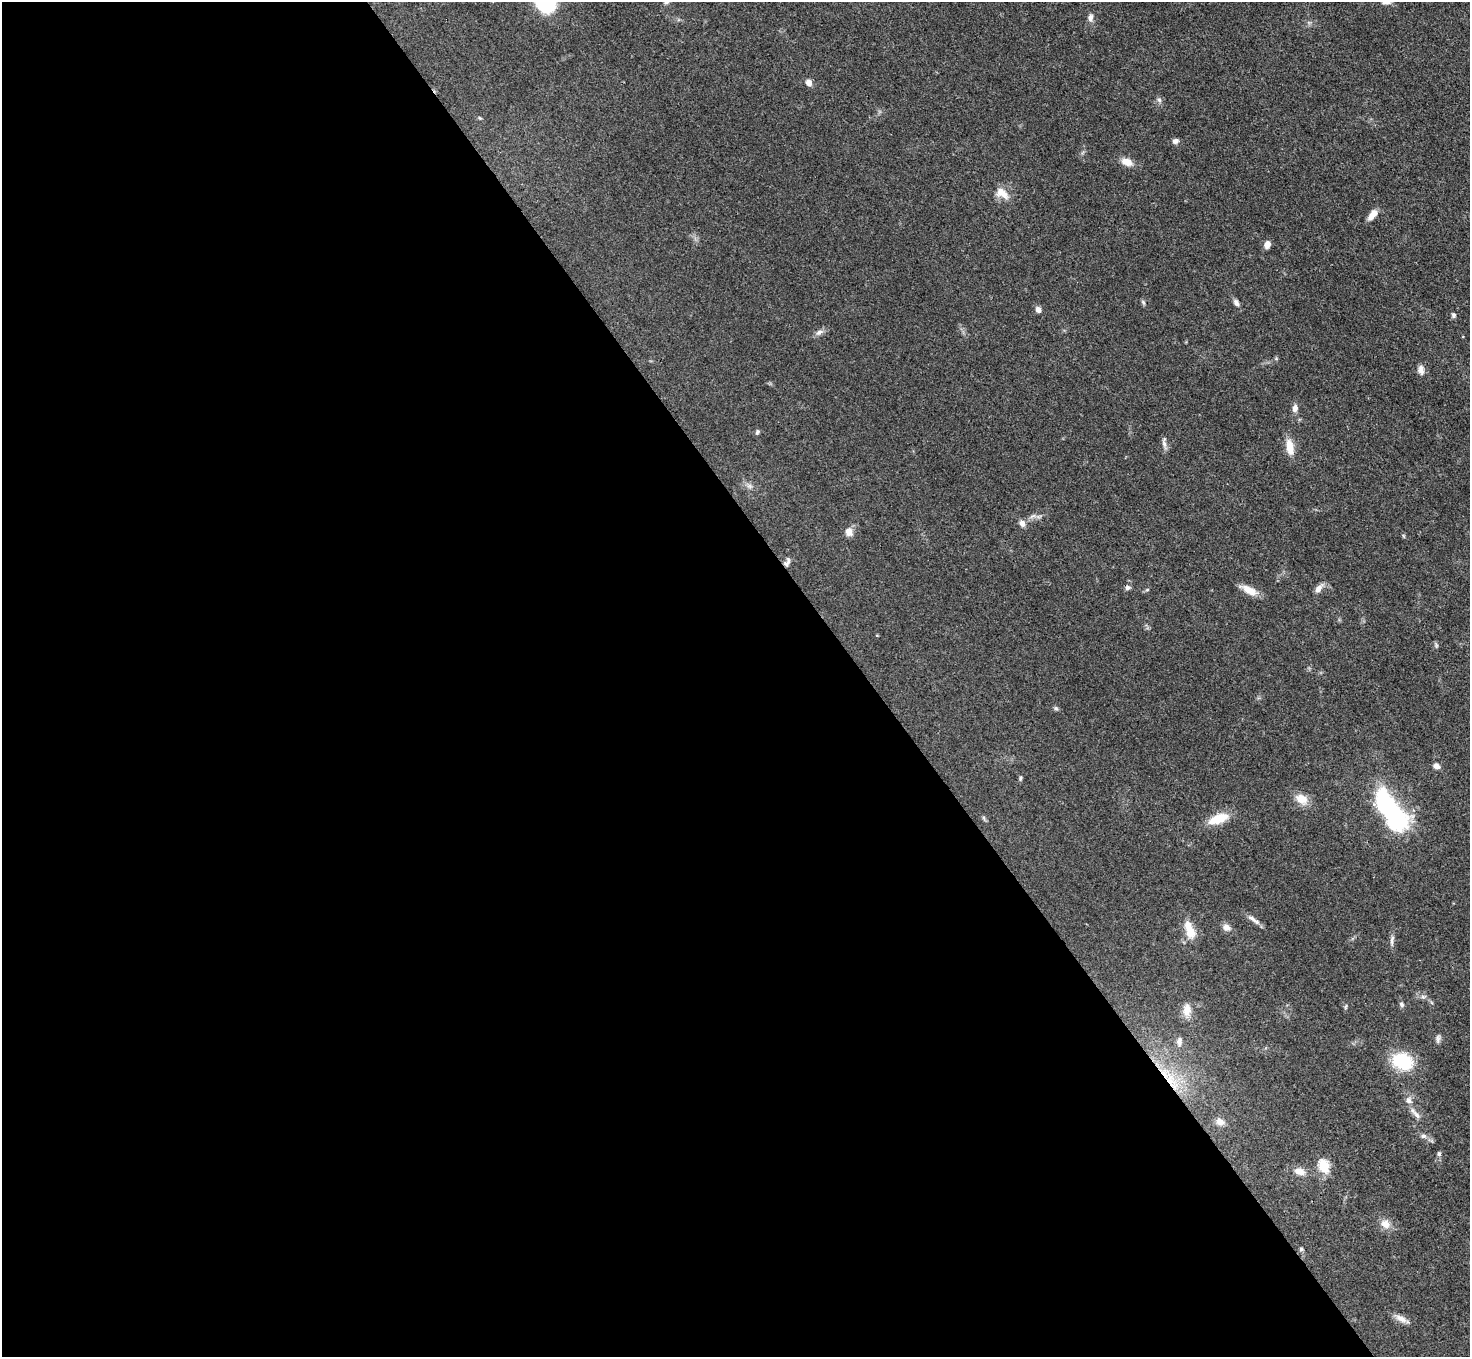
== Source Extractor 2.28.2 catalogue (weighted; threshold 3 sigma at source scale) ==
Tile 9 of 4 x 4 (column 1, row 3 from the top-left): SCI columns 3-1470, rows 1651-3005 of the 5877 x 5870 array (HDU 1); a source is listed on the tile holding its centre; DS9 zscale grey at full resolution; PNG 1472 x 1359 px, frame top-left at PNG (2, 2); no overlay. Shown black and unused: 59% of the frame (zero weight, under 3 of 4 exposures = <1% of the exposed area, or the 3 px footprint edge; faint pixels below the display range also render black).
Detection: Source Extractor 2.28.2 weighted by HDU 2 'WHT'; one run over the whole footprint, this tile lists its part. Background 0.0533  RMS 0.005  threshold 0.0226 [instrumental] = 3 sigma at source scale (4.5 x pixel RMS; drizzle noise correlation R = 1.50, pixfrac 1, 0.05/0.05 arcsec/px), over >= 5 px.
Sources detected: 59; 1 cosmic-ray / hot-pixel residue — not listed; the other 58 listed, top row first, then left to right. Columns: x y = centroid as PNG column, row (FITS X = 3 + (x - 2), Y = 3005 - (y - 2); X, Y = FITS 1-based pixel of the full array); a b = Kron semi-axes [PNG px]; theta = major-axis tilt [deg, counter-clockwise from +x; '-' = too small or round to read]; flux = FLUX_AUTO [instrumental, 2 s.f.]
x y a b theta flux
1091 18 10 6 81 2.1
809 82 8 6 -54 2.7
1159 100 7 5 -67 1.3
480 118 5 4 - 0.54
1175 141 8 7 - 1.6
1127 162 14 8 -20 4.9
1002 193 20 12 -36 5.9
1372 215 14 7 51 4.4
1267 245 9 7 70 2.7
1143 302 8 4 -54 0.82
1236 302 10 7 -60 1.8
1038 310 7 6 - 2.3
1454 315 6 6 - 0.99
819 332 12 6 33 2.1
1276 359 6 4 19 0.61
1421 370 12 7 -79 2.6
1295 408 9 7 88 2.5
757 432 7 5 64 0.91
1164 444 14 5 -72 1.9
1290 447 18 8 -80 7.4
749 486 9 5 -19 1.7
1022 523 8 7 - 2.4
849 532 10 8 90 3.8
787 562 12 6 63 1.9
1318 589 11 6 54 3.3
1147 590 6 4 19 0.63
1249 590 21 8 -26 6.5
877 635 4 3 - 0.37
1436 645 7 4 -72 0.76
1056 708 6 5 - 0.84
1437 766 8 6 -21 2.1
1020 778 6 4 71 0.72
1301 799 15 11 -29 7
1390 809 44 16 -55 89
984 818 6 4 -71 0.75
1218 819 25 11 20 11
1252 918 16 6 -37 2.8
1226 927 10 8 -39 2.9
1189 930 26 11 -71 8.4
1392 940 15 5 83 1.9
1423 996 8 4 8 1.1
1402 1004 7 5 -50 1.1
1346 1007 8 3 81 0.71
1187 1010 16 10 87 5.1
1438 1039 12 5 87 1.5
1179 1041 12 7 86 2.3
1402 1061 19 15 -26 28
1170 1080 38 12 -61 19
1409 1100 10 8 -70 2.6
1416 1115 17 6 -48 2.6
1220 1122 11 9 -22 3
1423 1136 8 6 -1 1.5
1439 1154 6 5 - 1.1
1324 1166 6 5 - 42
1299 1171 13 9 -17 4.3
1385 1224 13 11 -48 4.5
1301 1249 5 5 - 0.81
1401 1319 17 7 -28 3.6
Overlapping masked pixels (flux is a lower limit): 2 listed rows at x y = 787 562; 1170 1080